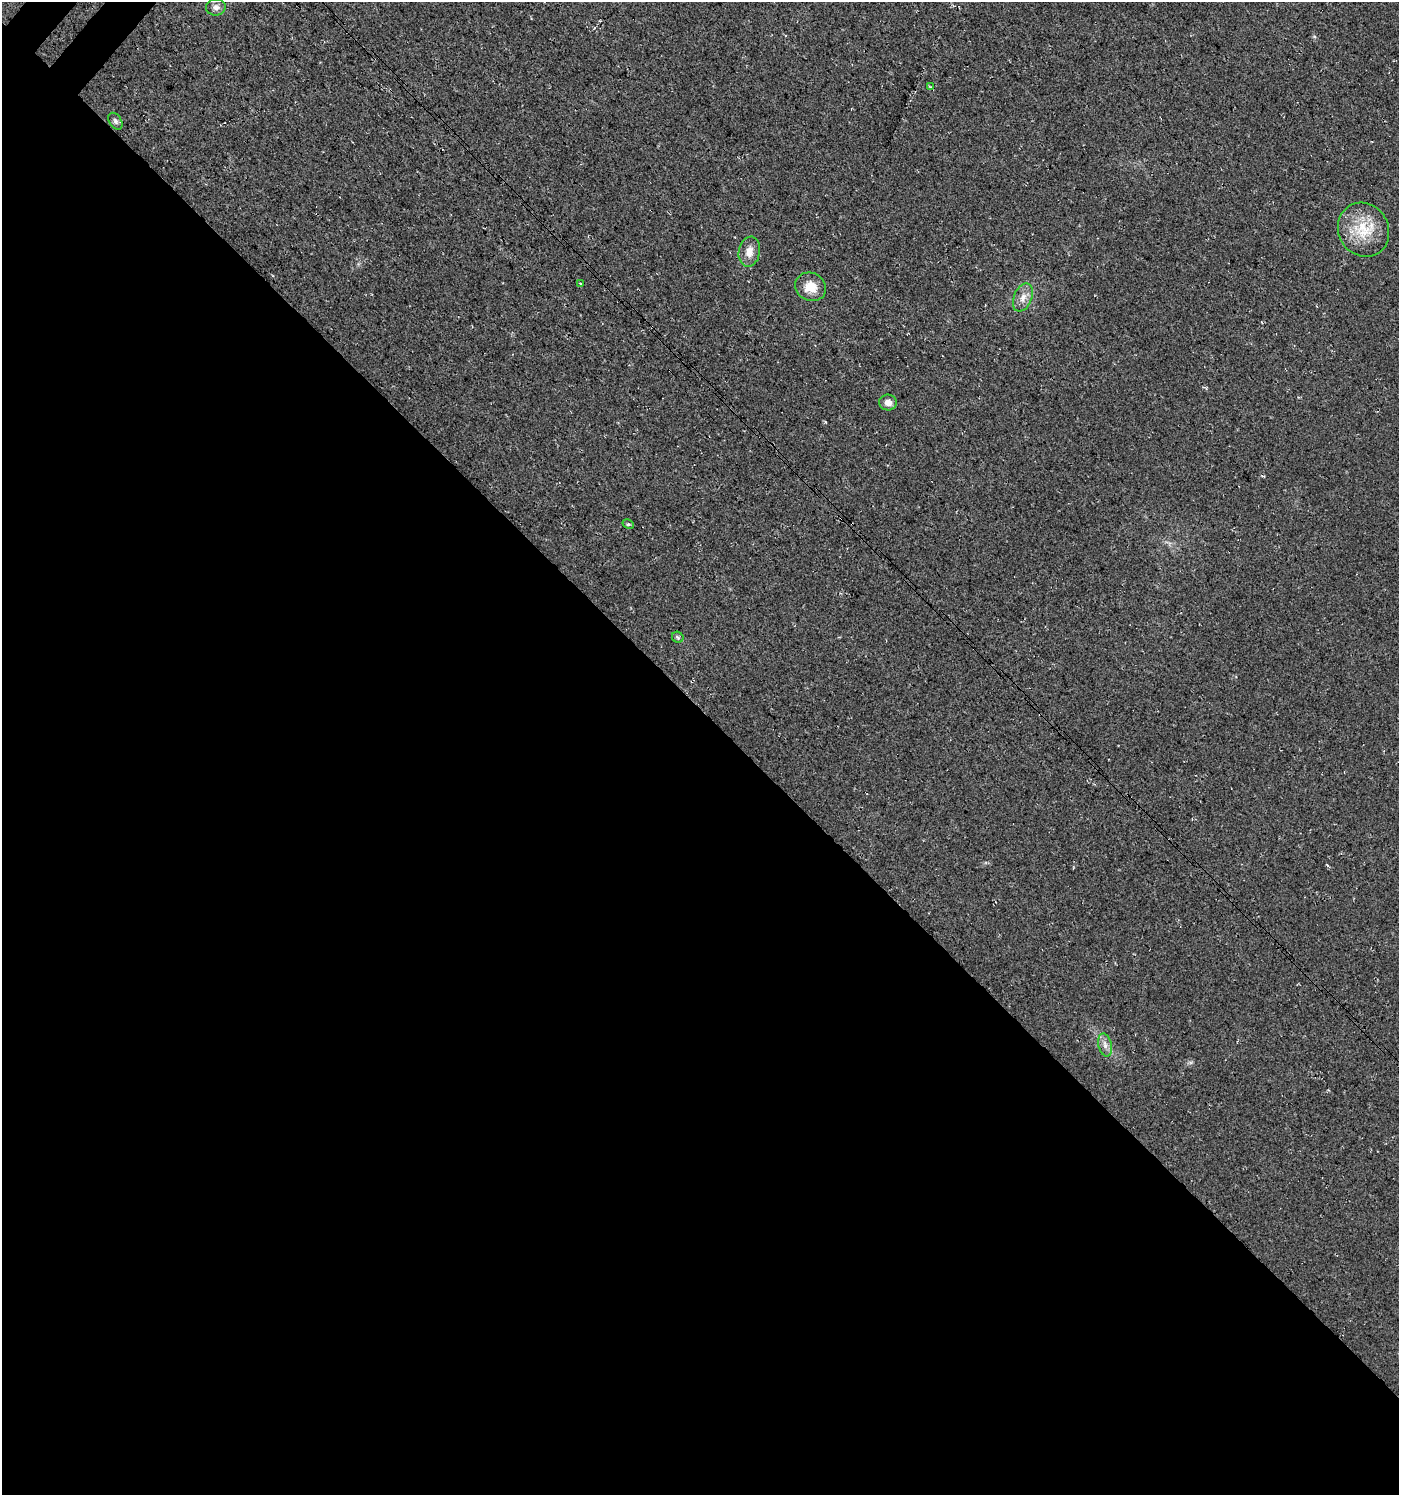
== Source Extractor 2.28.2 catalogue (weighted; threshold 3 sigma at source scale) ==
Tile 14 of 4 x 4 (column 2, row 4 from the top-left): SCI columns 1670-3066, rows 42-1534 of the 6067 x 6059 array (HDU 1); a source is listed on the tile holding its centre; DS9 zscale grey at full resolution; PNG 1401 x 1497 px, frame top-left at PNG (2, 2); each listed source drawn as its Kron ellipse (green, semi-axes under 4 px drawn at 4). Shown black and unused: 53% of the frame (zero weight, under 3 of 4 exposures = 5% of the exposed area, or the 3 px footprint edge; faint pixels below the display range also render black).
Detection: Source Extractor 2.28.2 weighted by HDU 2 'WHT'; one run over the whole footprint, this tile lists its part. Background 0.03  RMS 0.0079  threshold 0.0358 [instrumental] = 3 sigma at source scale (4.5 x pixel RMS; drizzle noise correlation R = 1.50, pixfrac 1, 0.0396/0.0396 arcsec/px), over >= 5 px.
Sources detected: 12; all 12 listed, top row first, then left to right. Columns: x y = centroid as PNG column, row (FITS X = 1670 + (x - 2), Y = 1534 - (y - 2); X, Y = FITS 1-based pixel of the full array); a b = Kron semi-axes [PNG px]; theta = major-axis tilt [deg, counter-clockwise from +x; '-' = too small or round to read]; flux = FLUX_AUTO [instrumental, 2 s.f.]
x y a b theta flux
216 7 10 8 10 3.7
930 87 4 3 - 0.84
115 121 9 6 -58 2.2
1364 230 28 25 -60 27
749 252 15 10 79 7.3
580 283 3 3 - 0.8
811 287 16 14 -26 12
1023 297 15 9 67 6.3
888 403 9 8 - 5
628 524 6 4 -30 1.3
678 637 6 5 - 1.4
1105 1045 12 6 -75 4.1